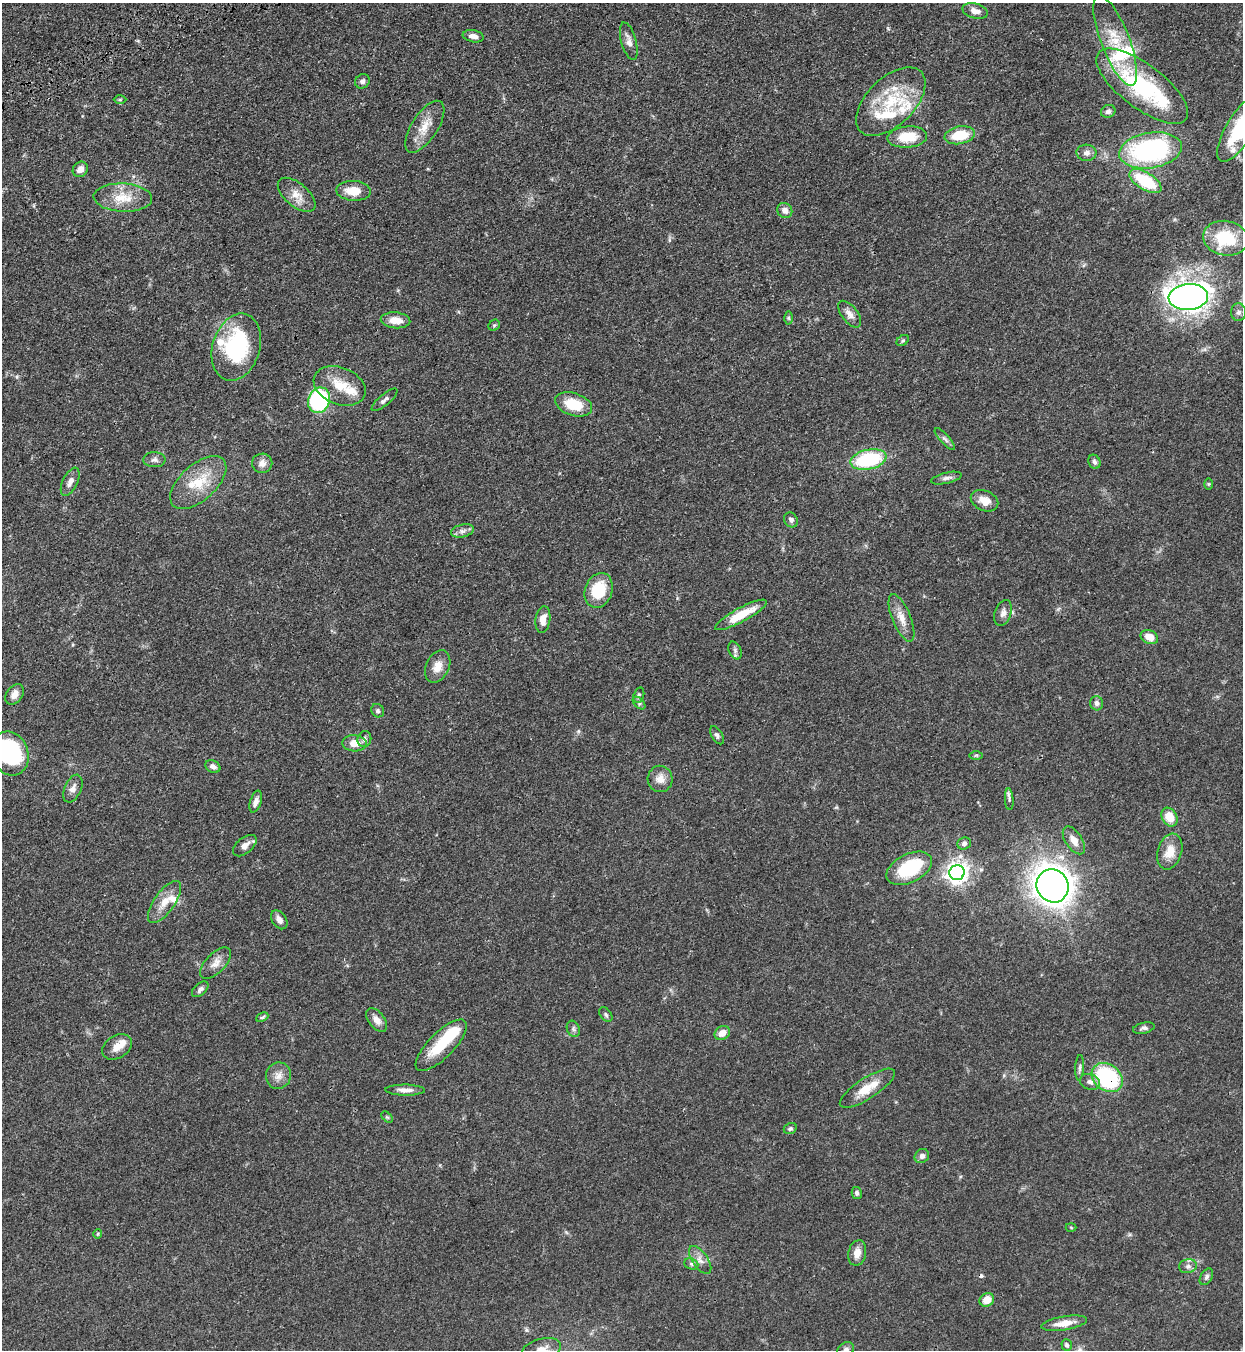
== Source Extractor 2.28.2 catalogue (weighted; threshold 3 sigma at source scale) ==
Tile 11 of 4 x 4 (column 3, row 3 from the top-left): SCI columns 2940-4180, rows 1533-2880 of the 5663 x 5760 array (HDU 1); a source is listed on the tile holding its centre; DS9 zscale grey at full resolution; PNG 1245 x 1352 px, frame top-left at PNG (2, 3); each listed source drawn as its Kron ellipse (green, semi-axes under 4 px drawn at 4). Shown black and unused: <1% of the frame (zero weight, under 3 of 4 exposures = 11% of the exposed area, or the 3 px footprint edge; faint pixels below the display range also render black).
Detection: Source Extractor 2.28.2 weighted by HDU 2 'WHT'; one run over the whole footprint, this tile lists its part. Background 0.0518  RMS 0.0042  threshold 0.0188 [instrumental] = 3 sigma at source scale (4.5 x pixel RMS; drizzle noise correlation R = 1.50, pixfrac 1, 0.05/0.05 arcsec/px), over >= 5 px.
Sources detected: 124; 2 inside a brighter object's white glare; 1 cosmic-ray / hot-pixel residue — neither listed nor drawn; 10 inside a brighter listed object's ellipse — not listed separately; the other 111 listed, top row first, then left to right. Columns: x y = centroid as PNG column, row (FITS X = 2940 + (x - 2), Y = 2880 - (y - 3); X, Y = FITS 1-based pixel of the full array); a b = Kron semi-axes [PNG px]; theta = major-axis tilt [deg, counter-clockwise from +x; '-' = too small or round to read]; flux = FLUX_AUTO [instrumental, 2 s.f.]
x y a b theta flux
975 11 13 7 -16 2.7
473 36 11 6 -10 2.2
629 41 19 7 -75 2.7
1115 41 48 14 -69 15
362 81 8 6 38 1.2
1142 86 55 22 -37 44
120 100 6 4 1 0.53
891 102 42 24 44 23
1108 111 7 6 - 1.4
425 127 30 13 57 7.1
1240 129 37 13 59 30
960 135 15 8 11 12
907 137 20 10 5 10
1151 150 31 17 9 67
1086 153 10 8 -4 2.1
80 169 8 7 - 2.8
1145 181 18 8 -32 20
353 191 17 10 -3 6.8
297 195 22 11 -40 5.2
123 198 29 14 -2 9.5
785 210 8 7 - 2.4
1226 238 22 17 -11 20
1188 297 20 13 5 260
1238 312 9 7 89 1.6
850 314 15 8 -53 2.8
789 318 6 4 -89 0.61
395 320 15 8 -5 4.7
494 325 6 5 - 0.59
903 341 7 5 34 0.64
236 347 34 23 73 42
340 386 27 18 -22 11
319 400 13 10 70 53
384 400 16 5 40 1.5
574 404 19 11 -17 11
945 439 14 4 -48 1.3
154 460 11 7 1 1.6
868 460 18 10 12 29
1094 462 7 6 - 1
262 463 10 9 - 2.5
946 478 15 5 13 1.5
70 482 15 7 64 2.7
198 482 34 18 42 13
1208 484 6 4 90 0.49
985 501 14 10 -24 5.1
791 520 8 6 -54 1.4
462 531 11 6 13 1.9
599 590 18 13 70 15
1003 613 13 8 71 2.3
741 615 29 7 28 11
901 618 25 9 -68 4.9
543 619 13 7 82 3.9
1149 637 9 6 -23 4.6
735 651 9 6 -65 1.1
438 666 17 11 65 4.8
15 694 11 8 53 2.7
639 695 8 5 72 0.87
639 703 7 4 -46 0.84
1097 703 7 6 - 1.5
378 711 7 6 - 0.93
717 735 10 5 -59 1.1
364 739 8 6 75 1.4
355 743 12 8 -4 5.1
10 753 22 18 -68 42
976 755 6 4 1 0.55
213 767 8 6 -26 1.6
660 779 13 12 - 3.8
73 789 15 8 66 2.3
1009 799 11 3 -86 0.86
256 802 11 5 71 2.2
1169 817 10 7 -59 6.8
1074 840 16 8 -57 3.7
964 843 7 6 - 1.2
245 846 14 7 40 2.9
1170 852 18 12 73 6.1
909 868 24 14 26 24
957 873 8 7 - 240
1052 886 17 15 -59 420
165 902 25 10 55 6
279 920 10 7 -56 2.2
216 963 19 10 46 3.7
200 989 10 6 42 1.3
606 1014 8 5 -51 0.89
262 1017 6 3 25 0.65
377 1020 14 8 -52 2.9
1144 1028 11 5 12 1.2
573 1029 8 6 -66 1.1
722 1033 8 6 34 3.9
441 1045 34 12 45 15
117 1047 16 11 32 4
1080 1068 13 4 87 1.2
278 1076 13 12 - 3.4
1107 1078 17 13 -38 38
1090 1082 10 7 -21 2
867 1088 32 10 33 7.8
405 1090 20 5 -1 2.6
387 1117 7 4 -44 0.59
790 1129 7 5 26 0.9
922 1156 8 6 40 1.8
857 1193 6 5 - 0.91
1071 1227 5 3 - 0.38
98 1234 4 4 - 0.42
857 1253 13 9 78 3.8
700 1260 16 7 -55 2.8
691 1264 7 5 -22 0.88
1188 1266 9 7 11 1.4
1206 1277 9 5 59 1.1
987 1300 7 6 - 5.3
1064 1323 23 7 9 4.9
1067 1345 6 5 - 0.8
846 1349 9 6 32 1.3
541 1350 21 11 17 5.7
Overlapping masked pixels (flux is a lower limit): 2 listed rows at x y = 1142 86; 1107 1078
Isophote crosses this tile's border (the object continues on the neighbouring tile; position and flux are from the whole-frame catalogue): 4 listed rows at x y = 1240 129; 10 753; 846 1349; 541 1350